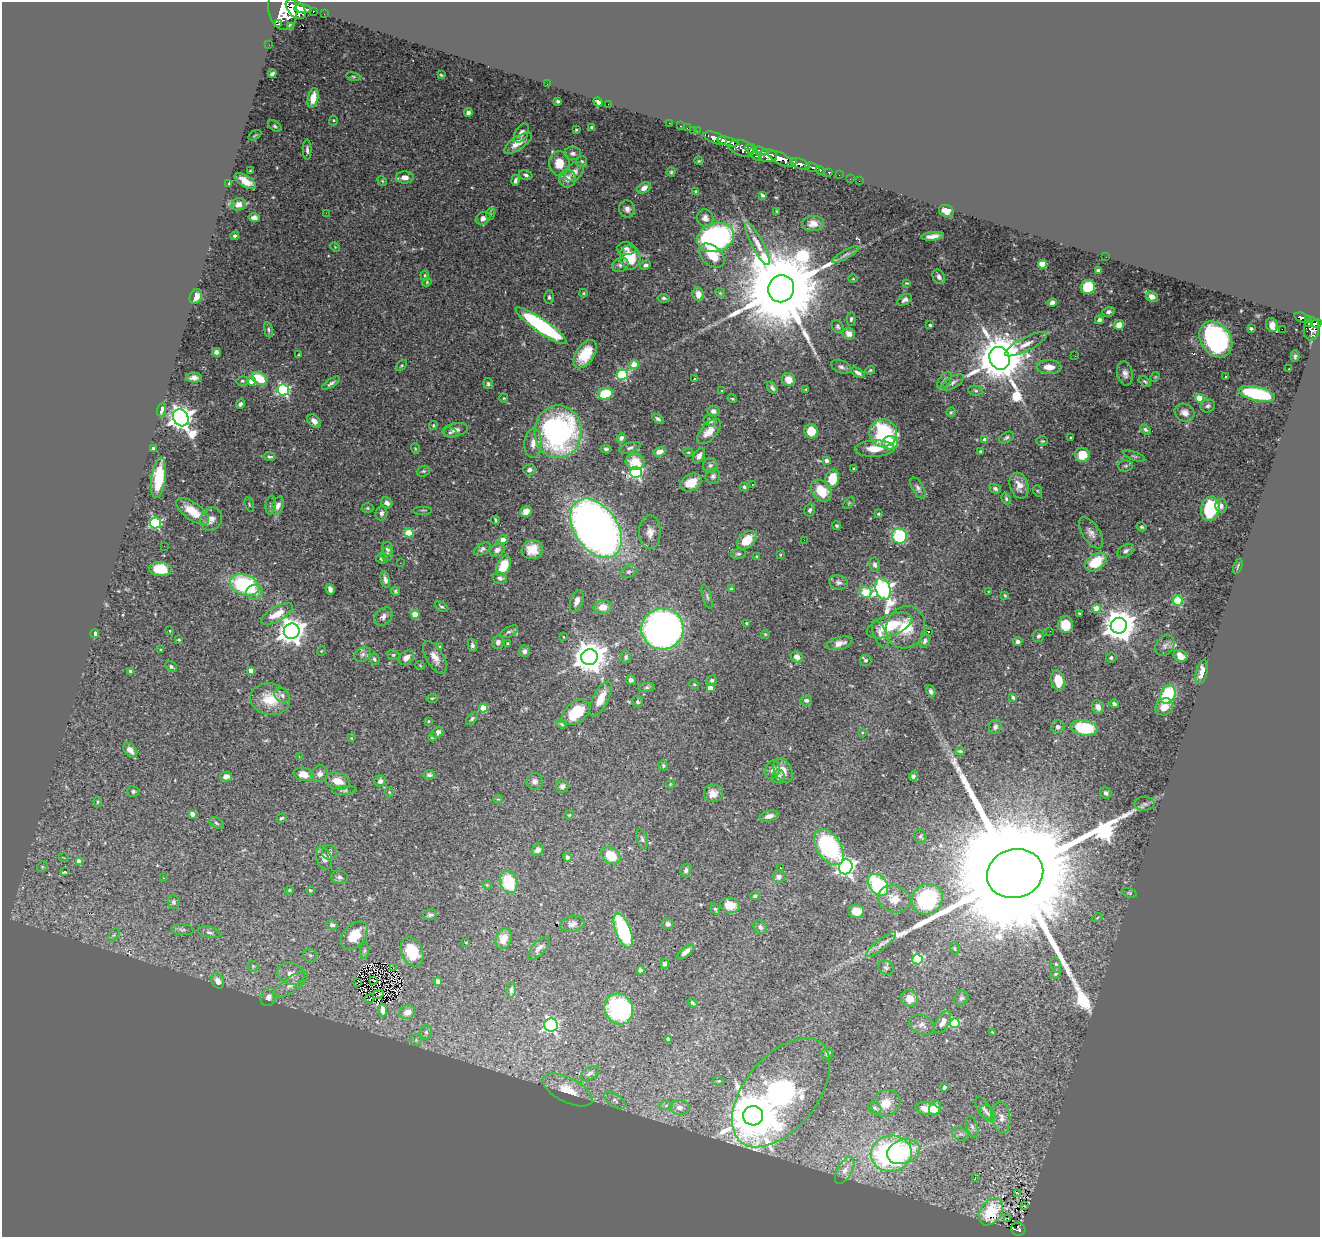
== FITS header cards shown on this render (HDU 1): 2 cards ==
NAXIS1  =                 1318
NAXIS2  =                 1235

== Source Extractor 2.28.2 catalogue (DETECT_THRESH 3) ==
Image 1318 x 1235 px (HDU 1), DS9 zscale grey, 1 PNG px = 1 image px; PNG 1322 x 1239 px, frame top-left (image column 1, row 1235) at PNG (2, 2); each listed source drawn as its Kron ellipse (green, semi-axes under 4 px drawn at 4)
Background 0.923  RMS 0.027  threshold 0.0823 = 3 sigma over >= 5 px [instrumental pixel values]
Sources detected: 512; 1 with non-positive FLUX_AUTO (blend fragments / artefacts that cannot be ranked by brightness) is neither listed nor drawn; of the other 511, the 500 brightest by FLUX_AUTO listed and drawn (11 fainter detections omitted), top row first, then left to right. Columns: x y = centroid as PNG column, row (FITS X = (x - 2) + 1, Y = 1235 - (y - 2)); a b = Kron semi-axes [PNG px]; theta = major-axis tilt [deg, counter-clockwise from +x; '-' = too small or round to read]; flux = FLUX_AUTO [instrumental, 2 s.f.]
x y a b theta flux
283 9 20 14 -80 8900
296 9 12 7 -46 4500
303 9 9 4 -7 2200
313 11 3 3 - 100
324 14 2 2 - 9.9
279 24 3 2 - 530
290 26 4 4 - 21
269 45 2 2 - 9.4
272 74 4 3 - 3.4
441 75 3 2 - 1.6
353 77 7 4 -9 2.9
547 84 2 2 - 6.4
313 98 10 5 78 23
558 101 3 3 - 3.1
598 102 5 4 - 5
608 104 2 2 - 76
468 113 4 4 - 6.7
333 120 5 4 - 2.3
669 123 2 2 - 16
275 126 7 4 -34 3.2
681 126 3 2 - 29
592 127 3 3 - 3.3
687 128 2 2 - 16
576 130 3 3 - 1.9
693 130 2 2 - 18
697 131 2 2 - 16
521 133 10 6 60 9.7
255 135 7 3 30 1.9
715 138 12 5 -21 2600
728 141 11 4 -14 2000
518 143 16 6 34 23
742 148 13 8 -18 1200
751 149 6 4 -9 500
307 150 10 4 -89 5.6
761 151 7 3 -19 620
573 153 8 6 -1 6.1
755 155 8 4 -41 190
768 156 9 6 1 1600
781 159 14 5 -27 3900
699 161 4 3 - 1.5
581 162 5 5 - 3.9
793 162 4 3 - 700
559 163 12 10 89 33
800 164 9 5 -22 1700
812 167 7 3 -20 380
820 170 4 3 - 180
250 171 3 2 - 1.4
574 172 11 7 50 13
671 172 4 4 - 2.2
829 172 4 3 - 70
526 175 7 4 -18 4.6
839 175 2 2 - 13
405 177 9 6 -1 15
568 178 9 8 - 17
850 179 2 2 - 9.3
516 180 5 3 - 4.6
245 181 12 5 -32 16
382 181 5 4 - 2
859 181 2 2 - 7.7
229 183 4 3 - 8.7
644 188 7 5 34 11
696 192 4 3 - 2.4
762 195 4 3 - 3.2
239 204 7 6 - 11
627 209 9 8 - 10
777 211 3 2 - 1.3
946 211 7 6 - 13
326 213 2 2 - 31
490 214 6 3 71 2.4
254 218 5 4 - 7.2
483 218 8 6 29 9
705 218 8 8 - 8.6
813 224 11 7 3 13
235 236 4 3 - 2.7
933 236 11 4 6 12
716 237 19 14 18 570
757 244 24 6 -62 18
335 247 5 4 - 1.8
626 249 9 6 -3 7.4
846 254 15 4 29 5.4
712 256 15 9 -40 34
630 257 12 10 -79 59
1106 257 2 2 - 2.8
1043 264 4 4 - 65
620 265 8 6 26 6.5
646 265 5 4 - 5.3
1098 270 4 3 - 3.8
425 276 5 3 - 2.2
939 277 8 6 -62 6.5
853 279 5 3 - 1.5
427 282 5 4 - 2
907 283 4 3 - 2
1088 287 7 7 - 68
781 289 14 13 - 48000
583 293 4 3 - 2.3
720 293 5 4 - 2.5
698 294 7 5 -80 14
1152 296 6 5 - 13
196 297 8 5 62 20
549 297 7 5 -90 4.1
664 298 6 4 -7 3.7
905 300 8 5 29 6.4
1052 303 4 4 - 9.1
1108 312 6 5 - 6.1
1302 318 8 4 -20 290
851 319 7 4 87 3.8
1099 320 4 4 - 5.8
1308 320 4 3 - 210
1317 323 5 4 - 570
1308 324 4 3 - 130
930 325 3 3 - 2.5
1119 325 5 4 - 20
1272 325 7 5 -68 8.4
541 326 31 7 -34 260
838 327 7 5 -51 3.7
1251 328 3 3 - 3
1282 329 2 2 - 1500
1311 329 11 7 85 900
268 330 8 4 -80 3.3
849 334 6 5 - 12
1216 339 19 14 -54 360
1026 344 23 7 27 19
216 352 4 4 - 8.1
585 354 16 9 57 48
299 355 4 3 - 1.8
1075 356 3 2 - 2.2
1295 356 6 4 89 3.8
999 358 12 10 -65 11000
402 365 6 4 45 2.4
634 365 4 4 - 35
841 367 10 6 -21 6.5
1049 367 12 7 -2 21
1289 368 2 2 - 1.4
870 370 5 3 - 2.4
858 373 8 4 -31 7.4
1125 373 12 8 -80 10
622 375 5 5 - 170
1226 376 3 2 - 1.6
1155 377 5 4 - 2
194 378 8 5 -2 9.5
259 378 8 5 -34 61
694 379 3 2 - 2.9
788 379 7 6 - 18
945 380 10 5 50 5.9
242 381 6 4 12 3.2
251 381 4 4 - 22
1145 381 7 4 -40 2.9
953 382 12 6 33 6.8
331 383 10 4 32 5.2
488 384 5 5 - 3.4
772 388 7 4 -52 5.8
806 389 4 3 - 1.7
283 390 6 5 - 280
722 391 4 4 - 1.8
976 391 7 5 -7 3.7
605 394 7 5 18 68
1257 394 18 7 -12 190
504 398 4 4 - 1.9
1200 398 4 4 - 57
732 399 5 3 - 1.9
240 404 5 4 - 4.8
1208 406 7 6 - 5.5
162 410 7 4 72 9
713 411 6 5 - 6.8
951 412 5 4 - 2.2
1185 413 10 8 -25 13
181 418 9 7 -54 1800
658 419 6 4 -32 4.2
314 421 8 5 -47 10
710 421 6 6 - 6.3
433 425 4 3 - 1.7
1145 429 6 4 -36 4.3
455 430 13 6 10 10
709 431 15 8 48 23
811 431 7 7 - 36
450 432 6 5 - 3.6
558 432 26 23 87 470
883 433 14 13 - 170
621 438 5 4 - 5.7
1006 438 8 5 29 4.3
1071 438 3 2 - 1.7
985 440 4 4 - 19
1042 441 6 4 -2 2.5
533 443 15 8 87 17
890 443 8 6 1 44
630 448 11 5 19 5.3
875 448 20 8 2 29
153 449 3 3 - 6.8
415 449 5 3 - 1.9
606 449 5 3 - 3.5
980 451 3 3 - 2.1
660 452 6 4 20 14
688 452 5 4 - 2.2
1082 455 7 7 - 35
699 456 8 5 60 7.1
1134 456 11 4 -19 3.6
269 457 6 4 -10 3.4
826 460 4 3 - 12
635 462 9 8 - 42
710 466 7 7 - 5.7
1126 466 7 5 2 3.4
854 469 3 3 - 2.5
529 470 6 5 - 7.2
423 471 7 5 19 3.5
636 472 6 5 - 290
713 476 7 7 - 5.5
158 478 20 7 82 76
832 478 9 7 78 44
691 483 11 8 29 29
752 484 2 2 - 1.5
1019 485 13 9 -72 17
744 487 4 4 - 2.9
918 488 12 5 -60 6.3
995 488 6 4 -26 4.7
821 491 12 9 -50 43
1038 491 6 3 -70 2
1006 499 6 4 -65 2.9
387 503 6 5 - 8.1
849 503 7 4 45 2.6
249 505 8 2 -69 1.9
271 505 9 5 83 4.1
278 506 9 5 70 9.1
1221 506 6 5 - 5.5
368 508 6 4 0 2.8
1210 509 12 9 75 100
423 510 9 2 0 1.8
810 510 6 5 - 4.2
193 511 19 8 -35 37
526 512 6 5 - 14
381 513 7 6 - 5.7
878 514 3 2 - 1.9
211 519 12 10 56 12
495 520 4 2 - 2.3
155 523 5 5 - 240
837 526 4 4 - 2.3
1142 527 5 4 - 2.7
596 528 33 21 -55 1500
650 532 17 11 -90 17
409 533 4 4 - 72
1091 533 18 8 -57 13
900 536 8 7 - 140
503 540 4 4 - 46
747 540 11 7 41 40
804 540 2 2 - 4.4
164 546 2 2 - 2.3
388 549 7 5 -73 7.5
482 549 9 5 32 4.9
497 550 8 6 30 8.7
532 550 10 9 - 24
1126 551 9 6 33 6.8
387 554 6 5 - 4.5
738 554 7 5 9 3.8
780 555 3 2 - 1.7
757 556 4 3 - 2.2
382 559 6 5 - 3.9
1096 562 12 8 36 67
400 563 2 2 - 3.1
875 565 7 5 -80 6
503 566 11 6 68 45
1238 566 8 3 69 2.4
160 569 11 7 -5 50
629 572 8 6 23 4.8
500 578 7 5 -15 5.1
385 580 9 4 -78 7.3
839 582 10 7 -11 6.9
245 585 15 10 -19 180
330 589 5 4 - 7.6
731 589 3 3 - 1.7
883 589 11 7 -73 840
395 591 5 4 - 2.8
255 592 8 7 - 14
865 592 6 5 - 62
988 592 3 2 - 1.3
1005 595 4 3 - 2.2
707 597 13 4 -74 4
577 601 11 6 71 12
1178 601 5 5 - 120
442 607 7 4 -27 3.4
603 607 9 7 6 21
1096 608 4 4 - 46
277 614 17 7 29 28
1079 614 3 2 - 2.4
415 615 4 4 - 44
383 617 10 8 46 9.1
747 623 4 3 - 2.1
889 625 24 10 20 58
1066 625 8 7 - 37
1119 626 8 8 - 3700
905 627 21 19 67 51
662 629 21 20 - 1000
170 631 4 2 - 1.2
292 631 8 7 - 2000
929 631 3 3 - 17
1050 631 2 2 - 3.5
509 632 10 5 28 4.9
95 634 4 4 - 20
765 634 4 3 - 1.7
880 634 15 6 -67 11
1038 636 6 5 - 4.1
563 637 3 2 - 1.2
179 640 4 2 - 2
925 641 7 5 71 4.8
498 642 7 6 - 7.2
1018 642 4 4 - 5.4
839 643 14 6 15 13
508 644 4 4 - 3
472 645 7 4 -79 4.9
1165 646 11 8 56 8.1
440 647 4 3 - 2.2
161 650 3 3 - 1.7
321 651 5 3 - 1.3
524 651 6 5 - 5.3
363 654 9 6 38 6.5
393 655 6 5 - 2.7
1180 656 7 5 -28 21
435 657 18 8 -59 17
589 657 8 8 - 3700
626 657 6 5 - 3.8
797 657 6 5 - 11
406 658 8 6 37 15
1111 658 5 5 - 3.7
374 659 6 5 - 4
866 660 6 5 - 3.5
420 665 5 3 - 1.5
171 667 6 4 -40 3.3
251 670 4 4 - 19
131 671 4 3 - 3
1202 672 12 5 75 18
631 680 5 5 - 5.8
711 680 5 4 - 4.2
1058 681 10 6 -77 36
694 684 5 3 - 1.8
647 687 8 4 6 3.8
710 688 4 4 - 32
931 691 6 4 -65 4.4
1168 694 9 7 64 110
282 695 8 6 -32 6.8
1013 697 4 3 - 5.8
432 698 6 4 2 2.2
270 699 20 15 -10 46
600 699 19 7 63 27
806 700 6 5 - 4.4
638 702 6 5 - 3.8
1114 704 5 4 - 5.5
1098 707 7 5 -64 9.9
1164 707 9 8 - 22
483 708 4 4 - 66
576 712 16 10 39 52
472 719 7 4 45 3.6
428 721 4 3 - 1.4
562 724 5 4 - 2.6
995 727 7 6 - 7
1058 727 6 6 - 6.1
1084 728 13 7 -9 97
438 732 6 5 - 7.4
862 732 4 4 - 2.1
433 737 4 3 - 2.1
351 738 3 3 - 1.2
130 750 8 5 -48 13
960 751 4 3 - 2.8
299 757 3 3 - 1.3
663 765 5 4 - 3.4
773 770 9 7 70 9.2
783 770 13 8 -63 19
304 774 10 6 -10 27
320 774 9 8 - 9.8
429 775 6 4 2 4.1
226 776 6 5 - 12
778 776 7 6 - 11
913 776 5 4 - 4.8
338 781 13 8 -16 22
380 781 6 5 - 5.8
535 781 8 8 - 8.4
670 784 4 3 - 1.5
562 786 6 6 - 6.3
344 790 12 4 4 3.8
133 791 6 5 - 4.2
389 792 5 3 - 1.7
1106 793 6 5 - 4.9
713 794 10 9 - 15
498 799 4 4 - 1.8
97 802 5 3 - 2.1
1145 804 10 7 2 5.8
192 814 4 4 - 14
569 815 5 4 - 1.7
769 816 10 5 16 9.3
281 818 5 4 - 3.3
216 823 8 5 -29 3.7
920 837 7 5 -64 3.3
642 839 10 5 -74 4.7
829 847 20 12 -57 230
538 850 6 5 - 7
329 852 7 7 - 5.1
611 856 10 7 -35 53
567 857 4 4 - 4.7
64 858 5 3 - 1.6
324 858 12 7 -69 13
79 861 4 4 - 19
42 867 6 4 46 2.4
846 867 7 6 - 850
780 868 3 2 - 2.5
686 870 7 5 72 4.5
64 871 4 3 - 5.7
1015 873 28 24 16 160000
340 877 8 6 -12 5.5
779 877 6 6 - 9.2
164 878 3 3 - 2.6
509 882 11 8 -73 79
487 885 5 4 - 1.8
878 885 12 8 -51 150
289 890 5 4 - 2.4
310 890 3 3 - 2.1
1129 893 7 4 -19 2.9
755 896 4 4 - 3.6
894 899 16 13 -17 22
927 899 16 14 40 160
174 902 7 6 - 4.3
730 905 10 7 -11 24
715 909 6 4 -59 2.5
856 911 8 6 -5 22
430 915 7 5 4 4.4
1097 918 6 3 21 1.8
572 924 12 8 11 11
668 924 6 5 - 6
332 925 6 5 - 4.5
760 927 7 6 - 5.4
182 930 11 5 -5 5.7
623 930 18 7 -69 190
209 932 11 5 -13 5.4
114 935 8 4 53 3.2
354 936 16 10 46 42
504 939 10 7 69 22
466 943 4 2 - 1.2
881 944 19 5 38 11
539 948 14 6 48 9.5
955 948 6 3 -81 2.1
365 951 8 4 88 3.4
412 952 15 10 -67 52
685 952 11 4 40 9.5
310 955 7 6 - 4.2
917 959 5 5 - 150
664 964 5 4 - 4.8
1056 965 8 4 -74 3.2
253 966 6 5 - 2.8
393 968 2 2 - 1.3
886 968 8 6 -37 5.1
640 970 4 4 - 7.5
1056 973 6 4 50 4.7
291 974 14 10 -17 20
218 981 8 6 -63 13
374 981 2 2 - 1.7
438 982 4 4 - 6.5
357 983 3 2 - 2100
291 985 20 7 35 17
511 990 8 5 81 6
378 994 5 2 - 2.2
268 997 9 7 66 12
909 998 9 7 -28 21
961 998 8 6 52 5.1
369 999 5 2 - 1.6
692 1003 5 3 - 2.2
619 1009 16 14 -65 290
383 1010 6 4 -82 11
407 1012 8 7 - 18
942 1022 12 6 58 15
955 1023 5 4 - 120
551 1025 6 6 - 350
922 1025 13 9 -27 11
426 1032 7 6 - 4.4
993 1032 3 2 - 1.5
668 1039 4 3 - 3.8
416 1040 5 5 - 3.7
827 1054 6 5 - 4
590 1073 10 6 32 8
719 1081 6 5 - 2.9
944 1087 4 3 - 3.9
568 1090 27 12 -27 40
781 1093 64 36 51 480
615 1100 12 6 -35 6.8
886 1103 15 12 31 22
666 1105 7 4 2 4.6
679 1107 10 7 -5 15
875 1108 7 5 -30 4.6
935 1108 7 6 - 25
984 1108 13 6 -58 6.9
928 1109 12 6 -10 30
988 1113 9 6 -44 6.5
753 1116 10 9 - 11000
1001 1117 16 9 -82 16
972 1127 11 5 -71 6.5
961 1134 8 6 -19 6.4
903 1152 17 12 17 91
891 1154 20 18 9 360
845 1170 15 7 60 13
975 1177 3 2 - 3.2
1018 1193 4 2 - 1.3
1024 1206 3 2 - 1.3
991 1212 15 10 54 86
1008 1218 3 2 - 3.5
1018 1229 7 6 - 170
At the frame edge (FLAGS 8, measured only in part): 1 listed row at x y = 283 9
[11 fainter detections neither listed nor drawn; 1 non-positive-flux detection neither listed nor drawn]